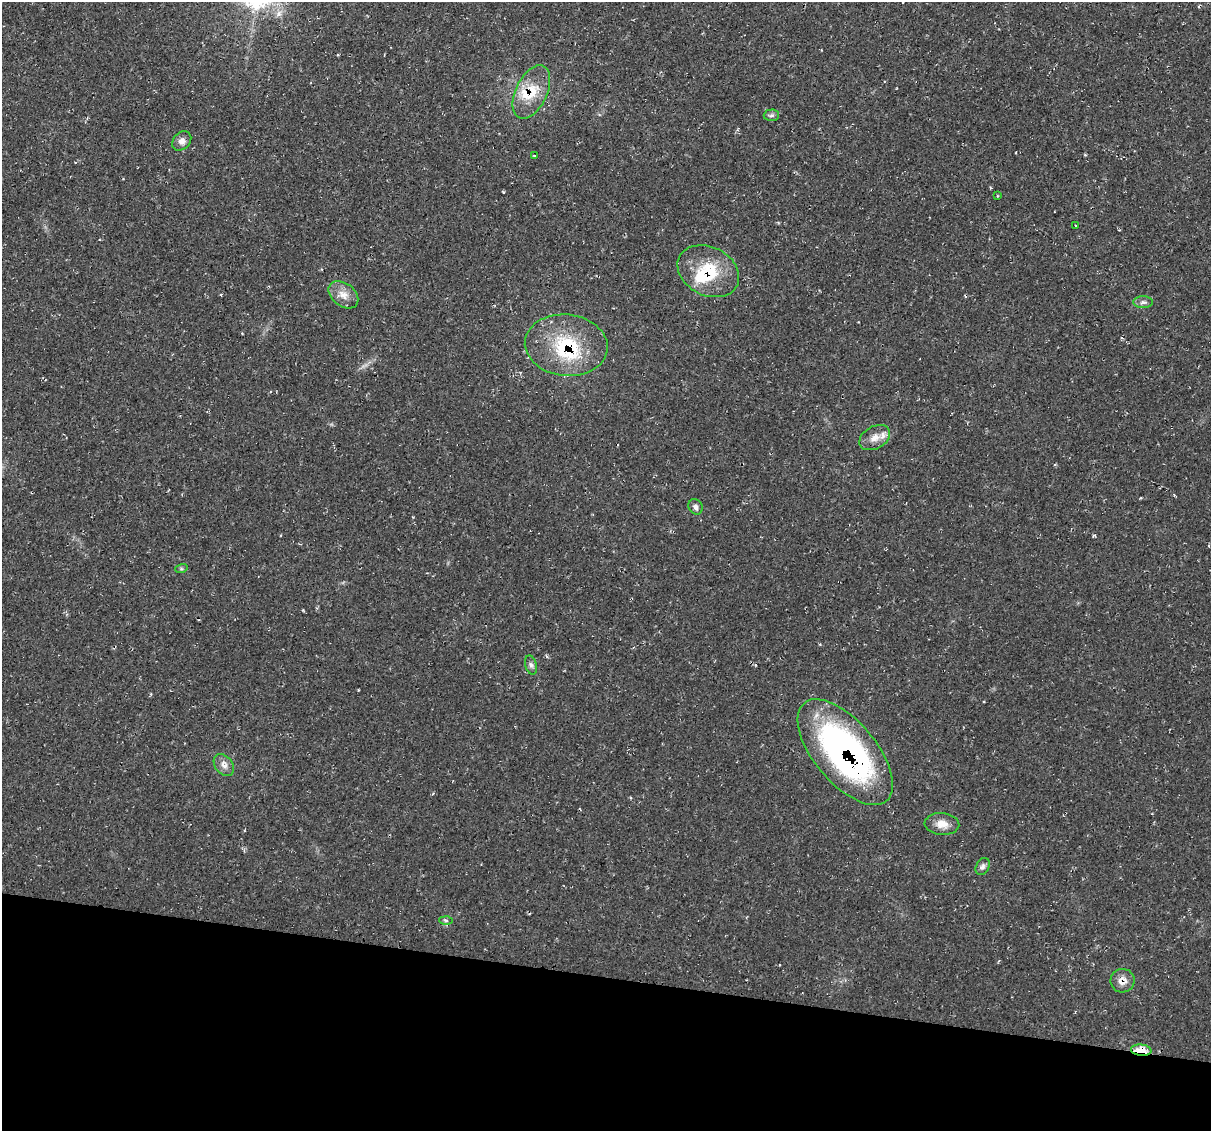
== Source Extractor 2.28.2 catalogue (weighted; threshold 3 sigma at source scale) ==
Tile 15 of 4 x 4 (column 3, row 4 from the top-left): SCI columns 2435-3643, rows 115-1243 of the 4856 x 4871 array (HDU 1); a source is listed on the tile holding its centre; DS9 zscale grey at full resolution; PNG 1213 x 1133 px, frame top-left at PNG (2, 2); each listed source drawn as its Kron ellipse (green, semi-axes under 4 px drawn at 4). Shown black and unused: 14% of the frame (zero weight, under 2 of 3 exposures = <1% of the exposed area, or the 3 px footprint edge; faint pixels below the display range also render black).
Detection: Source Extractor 2.28.2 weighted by HDU 2 'WHT'; one run over the whole footprint, this tile lists its part. Background 0.0207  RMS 0.0061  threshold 0.0275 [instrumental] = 3 sigma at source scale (4.5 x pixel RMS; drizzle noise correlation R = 1.50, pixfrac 1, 0.05/0.05 arcsec/px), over >= 5 px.
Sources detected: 24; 3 inside a brighter listed object's ellipse — not listed separately; the other 21 listed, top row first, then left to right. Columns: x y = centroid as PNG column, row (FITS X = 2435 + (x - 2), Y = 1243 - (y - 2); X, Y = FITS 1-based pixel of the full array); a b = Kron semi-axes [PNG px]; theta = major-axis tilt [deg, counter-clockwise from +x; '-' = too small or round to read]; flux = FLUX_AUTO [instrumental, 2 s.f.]
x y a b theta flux
531 92 28 15 64 17
771 115 7 6 - 1.4
182 141 11 8 46 3
534 155 3 2 - 0.47
997 196 4 2 - 0.66
1076 225 2 2 - 0.53
708 271 32 24 -27 27
343 295 17 11 -38 6.4
1143 302 10 6 0 2
566 345 41 31 -6 46
875 438 16 11 30 6.8
695 507 8 6 -62 1.9
181 569 6 4 17 0.87
531 665 10 5 -74 1.8
845 752 64 31 -50 200
224 765 12 8 -53 3.9
942 824 17 11 -4 6.4
983 867 9 6 64 2
446 920 6 4 -3 1.1
1123 981 12 11 - 5
1141 1050 10 5 -6 11
Overlapping masked pixels (flux is a lower limit): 6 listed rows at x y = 531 92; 708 271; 566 345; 845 752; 1123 981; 1141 1050